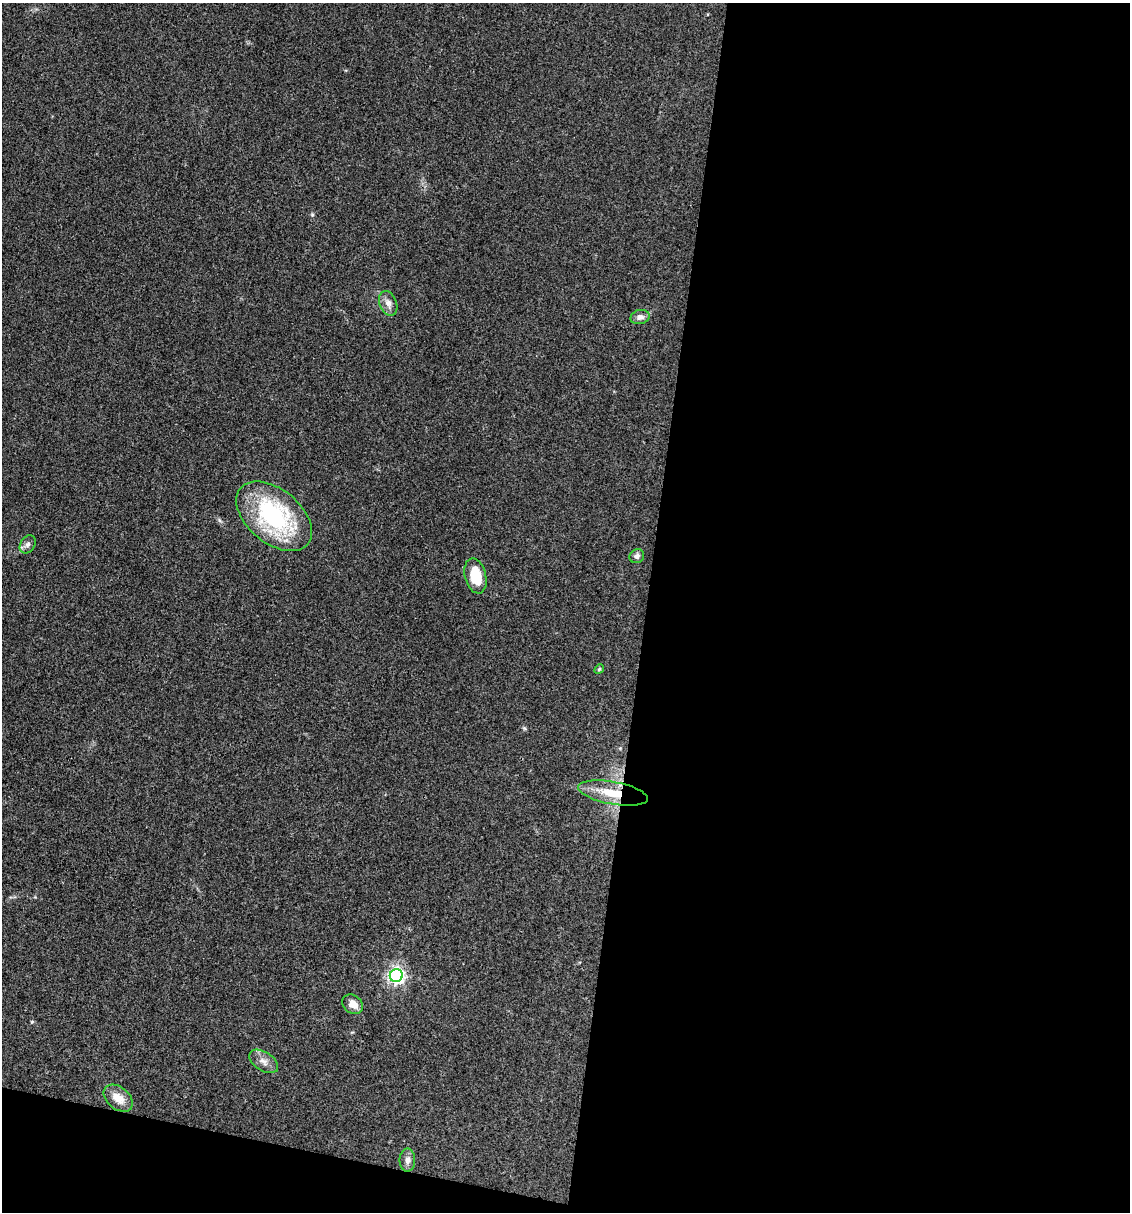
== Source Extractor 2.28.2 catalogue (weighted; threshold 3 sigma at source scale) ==
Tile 16 of 4 x 4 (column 4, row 4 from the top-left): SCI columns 3616-4743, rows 1-1210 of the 4857 x 4841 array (HDU 1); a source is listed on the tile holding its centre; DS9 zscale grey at full resolution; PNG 1132 x 1214 px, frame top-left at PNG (2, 3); each listed source drawn as its Kron ellipse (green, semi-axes under 4 px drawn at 4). Shown black and unused: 46% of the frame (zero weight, under 3 of 4 exposures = <1% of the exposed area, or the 3 px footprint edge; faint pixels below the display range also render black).
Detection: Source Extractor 2.28.2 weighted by HDU 2 'WHT'; one run over the whole footprint, this tile lists its part. Background 0.11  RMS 0.0062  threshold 0.0281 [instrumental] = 3 sigma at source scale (4.5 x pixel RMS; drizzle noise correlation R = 1.50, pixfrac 1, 0.05/0.05 arcsec/px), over >= 5 px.
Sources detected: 13; all 13 listed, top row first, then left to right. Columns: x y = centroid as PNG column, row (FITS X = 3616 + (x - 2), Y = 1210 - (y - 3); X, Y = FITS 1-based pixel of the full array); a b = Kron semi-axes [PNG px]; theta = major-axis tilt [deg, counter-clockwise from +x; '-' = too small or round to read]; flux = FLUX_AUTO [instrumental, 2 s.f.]
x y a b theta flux
388 303 13 8 -68 4
640 317 10 7 13 3
274 516 44 27 -40 78
28 544 10 7 57 2.1
637 556 7 7 - 2.6
475 576 18 10 -76 18
599 669 5 4 - 0.9
613 793 35 11 -10 18
396 975 6 6 - 210
353 1004 11 9 -35 5.7
264 1061 16 9 -33 4.7
118 1098 17 11 -39 8.6
407 1160 11 8 89 3.3